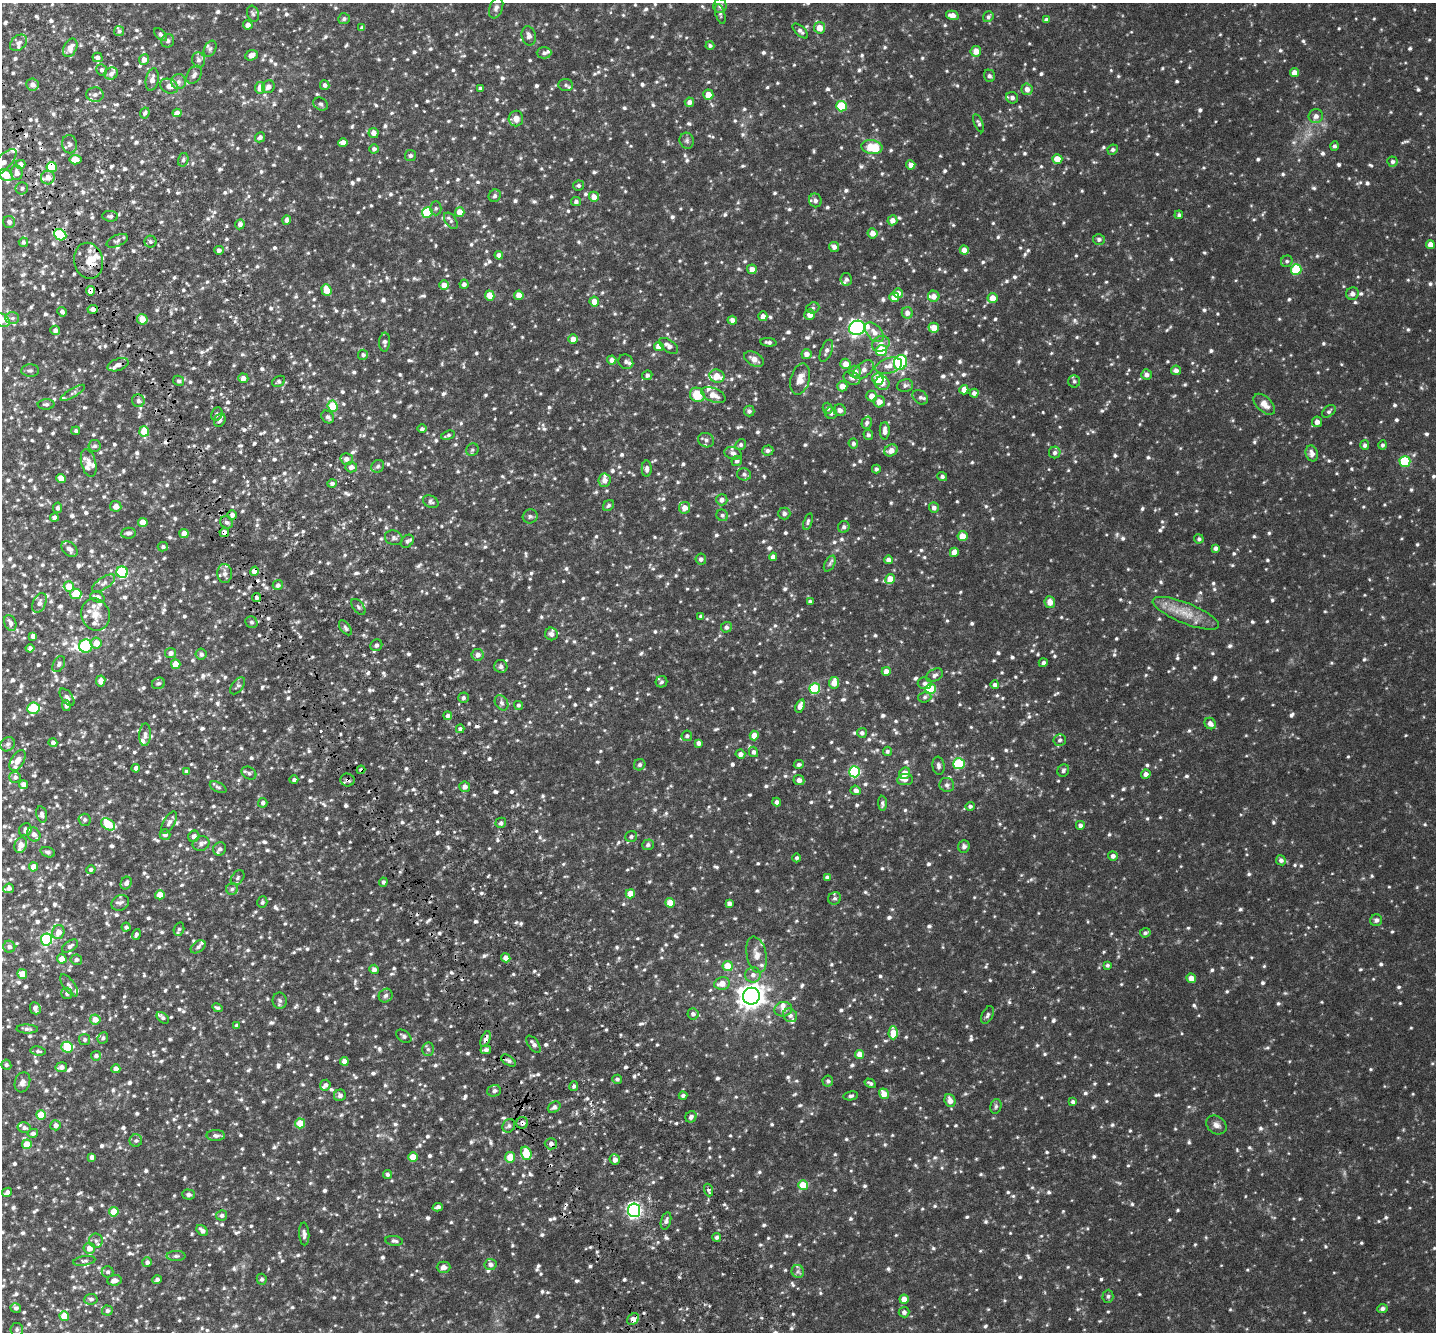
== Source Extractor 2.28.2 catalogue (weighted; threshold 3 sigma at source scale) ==
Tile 11 of 4 x 4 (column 3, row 3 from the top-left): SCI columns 2871-4304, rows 1503-2832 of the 5840 x 5636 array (HDU 1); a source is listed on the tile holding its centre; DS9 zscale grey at full resolution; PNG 1438 x 1334 px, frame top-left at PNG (2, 3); each listed source drawn as its Kron ellipse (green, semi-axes under 4 px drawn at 4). Shown black and unused: <1% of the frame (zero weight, under 4 of 8 exposures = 2% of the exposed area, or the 3 px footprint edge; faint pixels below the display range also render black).
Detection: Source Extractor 2.28.2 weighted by HDU 2 'WHT'; one run over the whole footprint, this tile lists its part. Background 0.0143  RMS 0.0033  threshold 0.0136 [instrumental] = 3 sigma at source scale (4.09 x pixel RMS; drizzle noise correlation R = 1.36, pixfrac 0.8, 0.0396/0.0396 arcsec/px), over >= 5 px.
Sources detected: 1702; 1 inside a brighter object's white glare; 8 cosmic-ray / hot-pixel residue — neither listed nor drawn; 50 inside a brighter listed object's ellipse — not listed separately; of the other 1643, all 500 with FLUX_AUTO >= 0.654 (the completeness limit of this list) listed and drawn (1143 fainter detections not listed), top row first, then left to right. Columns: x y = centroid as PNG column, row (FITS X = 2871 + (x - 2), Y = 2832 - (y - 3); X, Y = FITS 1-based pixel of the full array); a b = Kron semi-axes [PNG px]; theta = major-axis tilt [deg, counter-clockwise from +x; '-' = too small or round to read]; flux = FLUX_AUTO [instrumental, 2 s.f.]
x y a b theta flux
720 6 7 6 - 0.94
496 8 11 6 69 1.1
253 14 8 6 -71 0.72
720 14 10 5 -73 0.69
952 15 6 4 -14 1.8
988 17 6 5 - 0.72
344 19 6 5 - 0.69
1046 20 4 4 - 1.1
248 25 5 4 - 1.5
362 28 4 3 - 0.75
820 28 5 5 - 3.7
119 31 5 5 - 0.69
800 31 9 4 -42 0.96
161 35 8 4 -45 0.88
529 36 10 7 -77 1.3
168 41 7 6 - 0.79
19 43 10 7 41 1.2
710 45 4 4 - 0.66
70 48 10 6 64 2.5
210 49 9 5 64 0.86
976 51 5 5 - 2.6
544 53 7 5 0 0.78
251 55 6 5 - 2
97 57 5 4 - 1.1
144 59 5 5 - 1.8
198 60 8 6 -74 1.1
102 70 5 5 - 0.86
1294 73 4 4 - 2.8
111 74 7 6 - 1.2
194 75 10 6 56 1
989 76 6 5 - 0.81
152 80 11 6 78 1.7
179 82 7 7 - 1.2
32 85 6 6 - 1.6
325 85 5 4 - 0.89
566 85 7 6 - 0.8
169 86 9 7 -23 1.9
268 87 7 6 - 1.4
260 88 6 5 - 2.2
480 88 4 3 - 0.68
1027 89 6 5 - 1.8
95 95 8 7 - 1.1
708 95 5 5 - 3
1012 98 6 5 - 1.1
689 102 4 4 - 1.3
321 104 7 6 - 0.7
841 106 5 5 - 15
145 113 6 4 63 0.71
177 113 4 4 - 1.9
1316 116 7 7 - 1.4
516 119 8 7 - 2.3
979 123 9 4 -67 0.68
374 133 5 5 - 1.7
260 137 5 4 - 0.86
687 141 8 7 - 0.85
343 143 4 4 - 2.1
69 144 9 7 -79 0.95
1334 146 4 4 - 0.68
872 147 10 7 -9 8.9
374 149 4 4 - 0.89
1113 150 5 5 - 0.73
411 155 5 5 - 0.75
1057 159 5 4 - 4
75 160 6 4 -6 3.1
183 160 7 5 75 0.73
4 162 17 7 47 2.1
1392 162 5 5 - 0.78
20 164 5 4 - 1.4
911 165 4 4 - 1.7
52 167 5 5 - 13
17 173 7 6 - 1.8
6 175 7 5 -35 6.3
48 178 7 6 - 2.3
578 185 5 5 - 0.73
22 188 6 6 - 0.78
495 196 6 6 - 0.84
594 197 5 5 - 2.2
815 200 7 6 - 1.2
576 201 5 4 - 0.85
436 208 7 5 -89 0.66
427 212 5 5 - 15
460 212 5 4 - 3.4
1179 215 4 4 - 0.67
110 216 8 5 -4 0.75
287 220 4 4 - 1.2
892 220 5 5 - 1.9
451 221 9 5 -55 0.82
9 222 6 6 - 1
240 224 5 4 - 1.3
872 233 5 5 - 2.3
60 235 6 5 - 20
1099 239 6 5 - 0.78
117 241 11 5 24 0.83
23 242 5 4 - 0.66
150 242 6 6 - 0.75
1430 244 4 4 - 2.2
834 247 5 5 - 1.2
219 250 4 4 - 1
964 250 4 4 - 2.2
499 255 4 4 - 1.5
89 261 18 14 -79 5.3
1287 261 6 5 - 0.67
752 269 5 4 - 2.2
1296 269 5 5 - 13
846 279 6 5 - 0.75
464 284 4 4 - 1
444 285 5 5 - 2.5
326 290 6 5 - 3.9
91 291 4 4 - 3.1
898 293 5 5 - 1.8
1352 294 6 6 - 1.4
490 295 5 4 - 4.1
519 295 4 4 - 3.2
934 296 6 5 - 1.9
894 297 5 5 - 3.3
992 298 5 5 - 3.2
594 302 5 5 - 2.9
813 308 7 5 21 0.71
93 309 5 4 - 1.5
62 312 5 4 - 0.93
907 313 6 5 - 1.5
810 315 5 5 - 2.7
763 316 5 4 - 1.7
12 318 7 5 2 0.82
142 319 5 5 - 3.9
2 320 8 6 -26 3.6
732 320 4 4 - 1.1
857 328 8 7 - 80
934 328 5 5 - 3.5
55 330 5 4 - 1.3
874 332 11 7 -47 2.4
573 339 5 5 - 2.1
385 342 9 5 86 0.93
768 342 8 4 -5 0.83
881 344 9 7 26 1.7
659 346 4 4 - 3.6
669 346 11 6 -35 1.6
826 351 12 5 68 1.2
882 351 5 5 - 11
806 354 5 5 - 1.9
363 355 5 5 - 0.72
754 359 10 6 -29 2.3
612 360 4 4 - 1.5
626 362 8 7 - 0.81
901 362 7 6 - 29
846 364 5 5 - 2.7
118 365 11 6 19 1.6
889 366 13 7 16 2.4
863 370 12 7 39 2
1176 370 5 4 - 1.4
30 371 9 6 0 0.83
855 371 6 6 - 2.1
647 375 5 5 - 0.92
1147 375 5 5 - 1.1
717 376 7 6 - 3.8
243 378 5 4 - 1.7
852 378 8 6 -25 1.2
800 379 16 9 74 2.8
878 379 6 5 - 6.8
179 381 6 5 - 0.74
279 381 7 5 28 0.66
1074 381 6 6 - 0.67
882 383 7 7 - 1.8
842 386 5 5 - 2.4
905 386 8 6 8 0.93
964 390 5 4 - 1.9
73 393 14 3 30 0.73
974 393 4 4 - 1
697 395 7 7 - 8.3
713 395 13 7 -22 2.9
872 396 5 5 - 2.6
920 397 8 6 -40 0.86
138 401 6 6 - 1.1
879 402 6 5 - 2.2
46 404 8 5 3 0.78
1264 404 13 7 -44 2.4
332 406 6 5 - 12
827 408 5 4 - 0.75
840 410 6 6 - 1.6
749 411 5 5 - 0.84
1329 411 8 5 41 0.68
831 413 6 5 - 0.95
217 414 7 5 67 0.81
328 417 7 5 -44 0.79
220 420 7 5 57 1.2
1317 422 5 5 - 1.7
867 423 6 5 - 0.88
422 429 4 4 - 0.67
76 431 4 4 - 0.72
144 431 5 5 - 5.5
885 431 9 5 -90 1.6
448 435 7 4 19 0.68
868 435 5 4 - 0.68
706 440 8 7 - 0.96
853 443 5 4 - 0.82
741 445 5 5 - 0.67
1365 445 5 4 - 0.71
1382 445 4 4 - 0.69
94 446 6 6 - 0.68
472 450 6 6 - 0.66
768 450 5 5 - 0.86
891 450 7 5 31 2.1
733 453 9 6 -18 1.1
1055 453 6 5 - 0.9
1312 453 8 6 -72 1.5
347 459 6 5 - 1.4
737 461 5 5 - 0.66
1405 461 5 5 - 16
89 463 14 7 -76 2.2
378 466 7 6 - 0.71
351 467 6 5 - 1.3
647 469 8 5 89 1.1
876 469 4 3 - 0.73
744 474 7 6 - 0.83
942 477 5 4 - 0.75
61 478 5 4 - 4
604 480 7 6 - 2
332 483 5 4 - 0.81
722 500 5 5 - 1.4
431 502 8 6 -28 0.75
608 505 6 5 - 0.66
116 506 5 5 - 2.1
57 508 5 4 - 0.83
684 508 6 5 - 2.3
934 508 5 5 - 1.3
784 513 6 6 - 0.84
232 515 5 4 - 1.1
722 515 6 5 - 0.7
530 516 7 7 - 0.75
54 517 4 4 - 1.2
808 521 9 4 73 0.71
143 522 4 4 - 4.4
227 522 7 6 - 0.89
844 527 6 5 - 0.8
224 532 5 4 - 1.6
128 533 7 5 8 1
184 533 4 4 - 2.5
963 536 5 5 - 4
394 538 9 7 -19 0.92
1199 539 5 4 - 0.68
407 541 7 5 45 0.78
163 547 5 4 - 0.81
1216 548 4 4 - 0.92
69 549 9 6 -43 1.5
954 552 5 4 - 2.6
773 557 4 4 - 1.4
701 559 5 5 - 0.89
888 560 4 4 - 1.4
830 564 8 5 61 0.76
254 571 5 4 - 2.8
122 572 6 5 - 23
225 574 9 7 -86 1.6
890 579 5 4 - 4.3
104 583 13 6 34 1.3
278 585 5 5 - 1.1
69 586 5 5 - 5.2
76 594 5 5 - 6.8
97 597 7 5 -21 1.4
256 598 4 4 - 0.88
810 602 4 3 - 0.75
1050 602 6 5 - 2.5
39 603 10 6 65 1.4
358 607 9 5 -53 0.76
1186 613 35 10 -22 6.4
95 614 16 14 -70 3.6
701 616 4 3 - 0.77
251 622 6 5 - 0.71
10 623 8 5 -69 1.1
726 627 5 5 - 0.92
345 628 8 5 -54 0.79
551 634 6 6 - 1.3
33 636 4 4 - 1.5
96 643 5 5 - 2.9
376 645 6 5 - 0.88
86 646 6 6 - 16
30 648 4 4 - 0.98
170 653 5 5 - 1.4
201 654 5 5 - 1.1
478 655 6 6 - 1.5
1043 663 4 4 - 0.79
59 664 8 5 60 0.83
176 664 5 5 - 5.4
501 666 6 6 - 0.99
886 671 4 4 - 1.9
934 675 9 6 28 1.1
101 681 5 4 - 2.2
661 682 6 5 - 0.67
158 683 7 5 24 0.84
834 683 6 5 - 3.5
925 683 7 6 - 0.99
995 685 4 4 - 0.97
237 686 10 5 52 0.72
815 688 5 5 - 15
930 689 5 5 - 15
67 697 10 5 -54 0.98
925 697 7 5 17 0.68
463 698 5 5 - 0.73
501 703 8 6 -57 0.88
66 705 5 4 - 1
518 705 4 4 - 0.69
800 706 7 4 69 2.2
33 708 6 5 - 10
448 716 4 4 - 0.96
1210 723 6 5 - 1.7
460 729 4 4 - 1
862 733 5 5 - 1
145 735 11 6 88 1.2
754 735 5 4 - 2.8
687 736 5 5 - 0.69
1060 740 6 6 - 0.77
53 743 4 4 - 1.1
699 743 4 4 - 1.2
8 744 7 6 - 0.85
887 751 5 4 - 0.66
753 752 5 4 - 0.82
740 754 5 4 - 1.3
17 760 11 6 59 2.7
959 764 5 5 - 18
640 765 6 5 - 0.71
799 765 5 4 - 0.89
938 766 9 6 -82 0.94
136 768 4 4 - 1.4
361 770 4 3 - 0.92
1063 770 6 5 - 0.7
186 771 4 4 - 0.68
855 772 5 5 - 24
249 773 8 6 -30 0.81
905 773 6 5 - 3.4
1146 774 5 4 - 1.5
15 777 6 5 - 0.92
294 780 4 4 - 0.71
347 780 7 6 - 0.74
799 780 5 5 - 1.6
905 780 8 5 6 1.3
23 785 4 4 - 2.2
947 785 7 7 - 0.99
218 787 9 5 -25 0.69
465 787 5 5 - 1.5
856 790 5 4 - 1.3
777 802 4 4 - 1.1
263 803 4 4 - 1.1
882 803 8 4 -87 0.7
970 806 5 4 - 0.7
42 814 8 5 -76 1
85 820 6 6 - 0.78
169 823 12 5 61 1.2
501 823 5 5 - 0.88
108 824 8 5 -33 10
1080 825 4 4 - 1.3
25 830 7 6 - 1.1
34 834 7 6 - 1.6
165 834 5 5 - 1.1
194 836 6 5 - 1.2
631 836 6 5 - 0.67
201 844 8 7 - 1.1
21 845 8 6 67 2.5
648 845 6 5 - 0.82
964 846 6 5 - 1
220 849 7 6 - 1.1
48 852 7 5 -18 0.76
1113 856 5 4 - 1.2
797 858 4 4 - 0.75
1281 860 5 5 - 0.96
33 867 4 4 - 3.9
91 870 5 4 - 0.76
827 877 4 4 - 0.91
238 878 8 5 53 0.74
383 882 4 4 - 0.79
126 883 6 5 - 1.2
9 888 5 4 - 1.1
232 889 6 6 - 0.69
630 894 4 4 - 4.3
160 895 5 4 - 4
835 898 6 6 - 0.73
262 902 6 5 - 0.73
120 903 9 7 28 1
670 903 4 4 - 4.8
729 903 4 4 - 1.4
1376 920 6 5 - 0.97
126 927 4 4 - 0.87
179 929 7 5 74 0.66
58 932 7 6 - 2.8
1145 933 5 4 - 0.66
136 934 5 4 - 0.69
46 939 6 5 - 28
70 946 9 5 34 0.97
9 947 6 6 - 1.2
198 947 8 5 35 0.83
756 955 18 10 -78 2.9
506 958 4 4 - 1.9
62 959 5 4 - 3.4
76 960 5 5 - 0.74
1107 965 4 4 - 0.72
728 966 5 5 - 5.3
374 969 5 4 - 1.2
22 974 5 5 - 3.8
753 975 7 7 - 1.6
1191 978 5 4 - 2.5
722 983 8 6 10 3
69 985 13 5 -54 1
67 993 6 5 - 0.83
386 996 7 6 - 0.95
751 996 8 8 - 270
280 1001 8 7 - 0.94
35 1008 6 5 - 1.4
217 1008 5 4 - 0.66
783 1009 9 7 8 1.9
693 1014 6 5 - 1.1
790 1015 7 6 - 1.3
988 1015 9 5 65 0.85
163 1018 7 4 -41 0.71
95 1019 5 5 - 2.8
237 1025 4 3 - 0.83
27 1029 11 4 -1 0.89
893 1033 6 5 - 5.9
404 1036 8 5 -34 0.85
103 1038 6 5 - 0.66
85 1039 5 5 - 0.71
486 1039 8 4 70 1.1
533 1044 10 5 -53 1.3
67 1047 6 5 - 11
428 1049 7 6 - 0.74
486 1050 5 4 - 0.98
38 1051 8 4 -9 0.8
860 1054 4 4 - 3.7
96 1056 5 5 - 0.98
344 1061 4 4 - 1.9
508 1061 8 4 -33 0.8
6 1065 5 5 - 0.72
61 1067 6 5 - 1.5
116 1069 4 4 - 2.5
617 1079 5 4 - 0.77
828 1081 5 5 - 0.74
22 1082 10 7 72 1.6
870 1083 6 3 -30 0.67
325 1085 5 5 - 0.96
574 1086 5 4 - 0.7
494 1091 7 5 17 0.97
884 1094 5 5 - 3.3
340 1095 6 5 - 0.97
683 1095 4 4 - 0.71
851 1096 7 4 10 0.65
950 1101 7 5 -70 2.3
1073 1102 4 4 - 0.85
996 1106 7 5 75 0.73
554 1107 7 5 36 1.1
41 1115 5 5 - 7
691 1117 6 5 - 1.1
300 1123 5 5 - 6.1
522 1123 6 6 - 1.4
55 1125 5 5 - 1.3
1216 1125 11 8 -37 1.5
509 1126 7 6 - 0.78
24 1128 6 5 - 0.93
33 1133 5 4 - 0.96
216 1136 9 5 -2 1.1
136 1141 6 6 - 0.68
27 1144 5 5 - 5.6
551 1144 6 5 - 1.3
526 1153 7 5 -72 7.4
92 1157 4 4 - 1.4
413 1157 5 4 - 5.2
510 1157 5 5 - 4.4
615 1160 5 5 - 1.7
387 1174 4 4 - 0.71
803 1185 5 5 - 8.3
708 1190 6 4 -71 0.98
7 1192 5 4 - 1.1
188 1194 6 5 - 0.99
438 1207 5 4 - 0.96
634 1210 7 6 - 71
114 1212 5 5 - 6.4
222 1215 5 5 - 0.94
666 1221 9 5 74 1
202 1230 6 4 -45 1.4
304 1234 11 5 -86 1.2
717 1237 4 4 - 0.68
96 1241 7 7 - 0.85
394 1241 9 5 -8 0.74
89 1248 5 5 - 2.3
176 1256 9 5 0 0.75
84 1261 11 5 9 0.75
147 1262 5 5 - 1
490 1264 6 5 - 1.2
444 1267 7 5 -1 1.6
798 1271 6 6 - 0.84
108 1272 6 5 - 0.74
262 1279 5 5 - 0.79
114 1280 7 5 4 1.6
157 1280 5 4 - 0.84
1108 1296 6 5 - 0.68
91 1299 6 5 - 0.79
904 1299 4 4 - 3.2
16 1308 5 5 - 0.9
1382 1308 5 4 - 0.98
107 1311 5 5 - 0.81
904 1312 5 5 - 1.2
64 1316 5 4 - 5.5
633 1319 6 5 - 2.4
17 1330 6 6 - 0.74
Overlapping masked pixels (flux is a lower limit): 14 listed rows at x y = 52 167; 60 235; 89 261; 91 291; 93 309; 224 532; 254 571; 256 598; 361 770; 347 780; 486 1039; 522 1123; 551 1144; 633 1319
Isophote crosses this tile's border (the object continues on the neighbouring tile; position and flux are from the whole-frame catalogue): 4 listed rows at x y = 4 162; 6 175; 2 320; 64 1316
Unlisted compact peaks at least as high as the median listed source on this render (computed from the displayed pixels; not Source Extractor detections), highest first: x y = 676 1123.